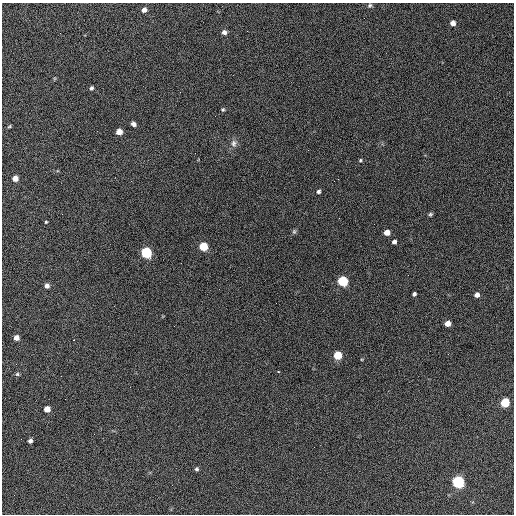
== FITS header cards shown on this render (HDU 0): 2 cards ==
NAXIS1  =                  512 / Axis length
NAXIS2  =                  512 / Axis length

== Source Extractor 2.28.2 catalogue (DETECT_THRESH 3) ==
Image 512 x 512 px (HDU 0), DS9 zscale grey, 1 PNG px = 1 image px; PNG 516 x 516 px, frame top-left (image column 1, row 512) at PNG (2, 3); no overlay
Background 674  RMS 27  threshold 82.5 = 3 sigma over >= 5 px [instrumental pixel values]
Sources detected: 41; all 41 listed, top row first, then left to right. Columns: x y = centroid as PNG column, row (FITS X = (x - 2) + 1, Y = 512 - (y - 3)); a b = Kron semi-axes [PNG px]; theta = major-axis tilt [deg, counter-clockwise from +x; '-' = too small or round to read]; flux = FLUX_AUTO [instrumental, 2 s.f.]
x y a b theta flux
370 5 6 5 - 3200
144 10 5 5 - 8500
364 18 2 2 - 1100
453 23 5 5 - 9100
247 31 3 2 - 1900
224 32 6 5 - 6700
91 88 5 4 - 3700
223 109 5 5 - 2700
133 124 5 4 - 6200
9 126 5 4 - 2100
119 132 5 5 - 17000
234 143 10 7 -80 7900
360 160 5 4 - 2100
15 178 5 5 - 15000
318 192 5 5 - 3900
430 214 6 5 - 2900
46 222 4 3 - 1700
294 231 6 5 - 3000
387 232 5 5 - 16000
394 242 4 4 - 5500
203 246 5 5 - 68000
146 252 6 6 - 200000
408 275 2 2 - 890
343 281 6 5 - 150000
47 286 5 5 - 7300
414 294 4 4 - 3800
477 295 5 5 - 7600
276 303 2 2 - 1200
448 323 5 5 - 16000
16 338 5 4 - 12000
74 340 3 2 - 1500
338 355 5 5 - 64000
16 364 2 2 - 1000
278 372 3 3 - 6700
17 374 5 5 - 2700
65 399 2 2 - 1000
505 402 5 5 - 99000
47 409 5 5 - 21000
30 441 4 4 - 5700
196 469 5 5 - 3500
458 482 6 6 - 320000